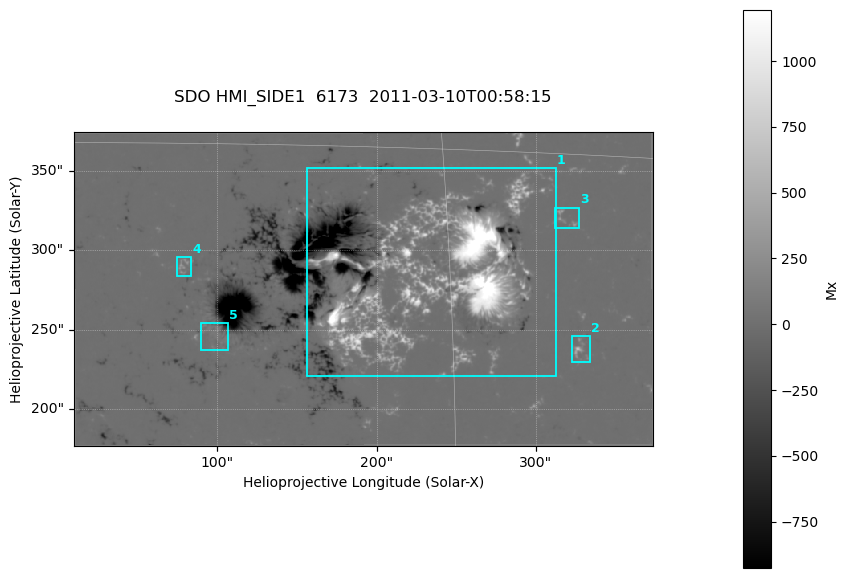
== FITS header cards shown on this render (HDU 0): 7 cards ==
TELESCOP= 'SDO     '           /
INSTRUME= 'HMI_SIDE1'          /
WAVELNTH=              6173.00 /
DATE-OBS= '2011-03-10T00:58:15.000' /
CTYPE1  = 'HPLN-TAN'           /
CTYPE2  = 'HPLT-TAN'           /
BUNIT   = 'Mx      '           /

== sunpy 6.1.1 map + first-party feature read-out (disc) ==
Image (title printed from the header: SDO HMI_SIDE1  6173  2011-03-10T00:58:15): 721 x 391 px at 0.504 arcsec/px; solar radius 966 arcsec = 1917 px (partial field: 2.4% of the solar disc is inside the frame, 99% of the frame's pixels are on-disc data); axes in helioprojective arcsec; data unit Mx (BUNIT, on the colour bar)
Orientation: file roll -179.9 deg (from PC/CROTA): ROTATED to solar-north-up (sunpy Map.rotate, bilinear) for analysis and display; everything below refers to the rotated frame; the empty margins the rotation leaves inside the frame are drawn grey
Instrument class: DISC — disc imager (sunpy class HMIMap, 6173 A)
Bright regions (active regions / flare kernels): reference = the on-disc median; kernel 7 px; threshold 5 sigma = 45.4 Mx over a disc level ~0.141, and >= 1.15x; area >= 281 px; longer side >= 5 px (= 2.5 arcsec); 5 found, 5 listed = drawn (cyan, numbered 1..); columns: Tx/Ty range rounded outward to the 2 arcsec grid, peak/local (2 s.f.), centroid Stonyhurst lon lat
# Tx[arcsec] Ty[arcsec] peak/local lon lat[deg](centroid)
1 156..314 220..352 10542 +14 +10
2 322..334 228..246 2802 +20 +7
3 312..328 312..328 1608 +20 +12
4 74..84 284..296 1466 +5 +10
5 90..108 236..254 583 +6 +8